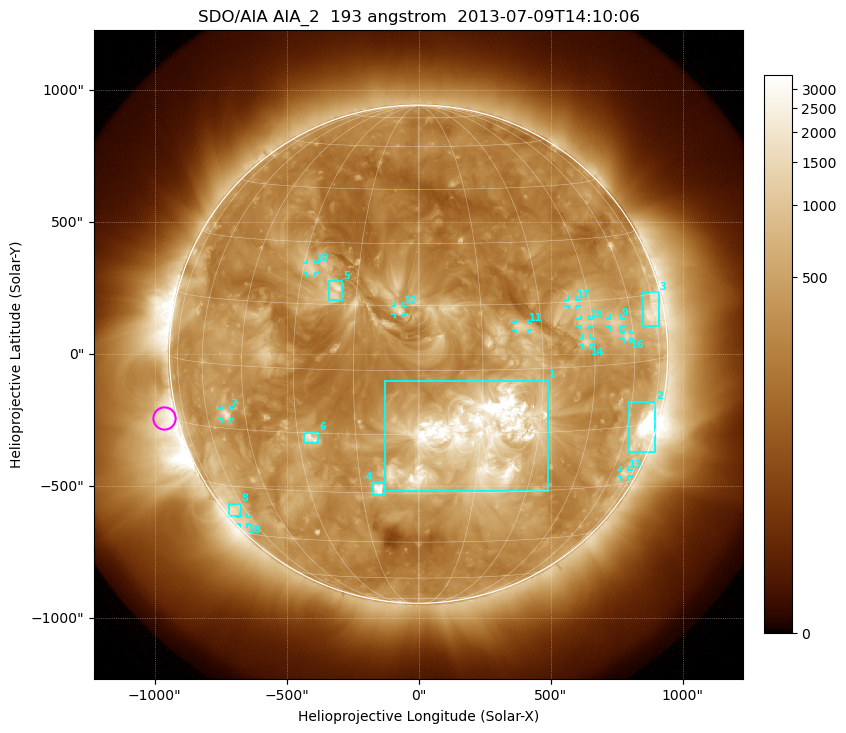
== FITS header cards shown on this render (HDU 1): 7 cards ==
TELESCOP= 'SDO/AIA'
INSTRUME= 'AIA_2'
WAVELNTH=                  193
WAVEUNIT= 'angstrom'
DATE-OBS= '2013-07-09T14:10:06.84'
CTYPE1  = 'HPLN-TAN'
CTYPE2  = 'HPLT-TAN'

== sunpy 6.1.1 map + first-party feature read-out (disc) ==
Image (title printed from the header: SDO/AIA AIA_2  193 angstrom  2013-07-09T14:10:06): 1024 x 1024 px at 2.4 arcsec/px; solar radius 944 arcsec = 393 px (full disc in frame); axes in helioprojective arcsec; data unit not stated in the header (colour bar unlabelled)
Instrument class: DISC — disc imager (sunpy class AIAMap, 193 A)
Bright regions (active regions / flare kernels): reference = the median radial profile (limb darkening/brightening removed); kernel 9 px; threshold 5 sigma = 724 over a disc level ~324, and >= 1.15x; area >= 12 px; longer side >= 9 px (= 22 arcsec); searched inside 0.97 R_sun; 18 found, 18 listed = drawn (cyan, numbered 1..; 11 of them under ~33 arcsec drawn as corner ticks so the feature stays visible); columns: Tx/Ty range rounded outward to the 5 arcsec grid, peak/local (2 s.f.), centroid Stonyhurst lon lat
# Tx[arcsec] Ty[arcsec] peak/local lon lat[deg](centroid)
1 -130..495 -520..-100 17 +14 -16
2 795..900 -370..-180 19 +69 -16
3 850..910 105..235 6.2 +72 +11
4 -175..-130 -535..-485 9.7 -10 -29
5 -340..-290 205..275 5.3 -20 +18
6 -435..-380 -340..-295 5.7 -27 -16
7 -745..-715 -245..-205 6 -52 -12
8 -720..-675 -615..-565 4.6 -66 -37
9 725..765 105..135 4.2 +53 +10
10 -425..-390 305..345 3.7 -28 +23
11 370..415 90..120 3.9 +25 +10
12 -90..-60 150..185 4 -4 +14
13 765..795 -465..-440 4.1 +68 -27
14 625..650 30..60 4.2 +43 +6
15 615..645 105..135 3.6 +42 +10
16 780..805 55..80 4.1 +57 +6
17 565..600 180..205 3.5 +40 +15
18 -680..-650 -645..-615 3.5 -66 -40
Off-limb structures (1.02-1.3 R_sun): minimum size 162 px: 3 found; the strongest spans PA ~70..145 deg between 1.02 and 1.3 R_sun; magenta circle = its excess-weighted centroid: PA ~105 deg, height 1.06 R_sun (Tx ~-965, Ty ~-245 arcsec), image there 3.9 x the reference